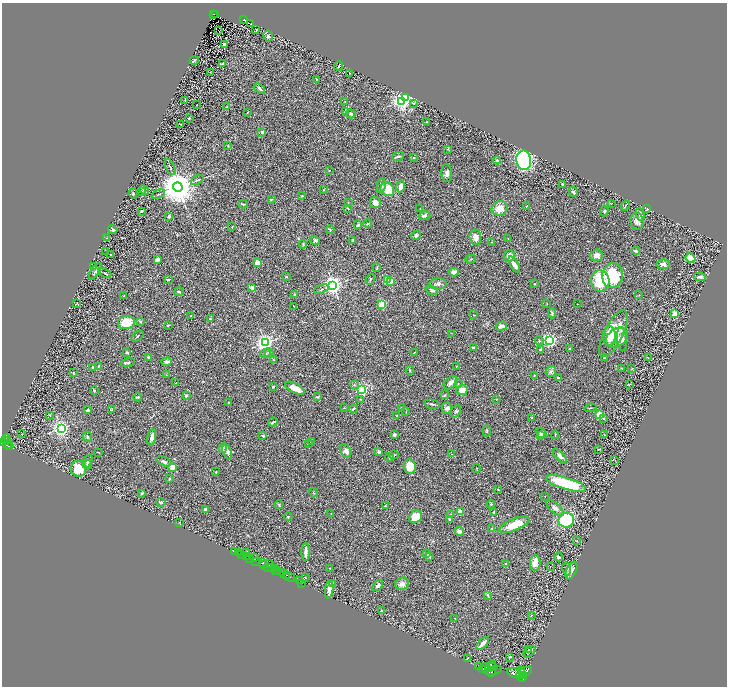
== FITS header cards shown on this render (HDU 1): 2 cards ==
NAXIS1  =                 1449
NAXIS2  =                 1368

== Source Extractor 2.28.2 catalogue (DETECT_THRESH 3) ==
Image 1449 x 1368 px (HDU 1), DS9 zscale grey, zoomed out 1/2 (1 PNG px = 2 x 2 image px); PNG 729 x 688 px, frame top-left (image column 1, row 1367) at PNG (2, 3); each listed source drawn as its Kron ellipse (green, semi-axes under 4 px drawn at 4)
Background 0.424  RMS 0.029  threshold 0.0867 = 3 sigma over >= 5 px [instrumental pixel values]
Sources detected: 350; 36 cannot appear on this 1/2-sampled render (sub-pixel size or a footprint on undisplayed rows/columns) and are neither listed nor drawn; the other 314 listed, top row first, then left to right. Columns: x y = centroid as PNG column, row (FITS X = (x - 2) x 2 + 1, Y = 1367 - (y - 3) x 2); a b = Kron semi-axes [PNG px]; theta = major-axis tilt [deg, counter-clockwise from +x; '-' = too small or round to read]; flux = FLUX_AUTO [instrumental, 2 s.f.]
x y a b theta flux
213 14 2 2 - 28
216 15 2 1 - 0.47
244 19 3 2 - 61
251 23 2 1 - 1.8
256 29 3 2 - 1.7
219 31 2 1 - 41
268 36 5 5 - 11
224 44 3 3 - 12
194 60 4 2 - 5
222 63 3 2 - 3.5
339 66 4 2 - 8.7
210 72 3 2 - 1.5
349 73 2 1 - 2.2
316 79 3 2 - 2.7
259 89 6 3 -37 9.6
406 98 3 3 - 970
185 100 3 1 - 2.9
345 101 2 1 - 3.1
401 101 3 3 - 2100
413 103 3 2 - 5.3
197 105 2 1 - 1.3
226 107 2 2 - 3.3
345 111 4 3 - 7.3
247 113 2 2 - 3.1
351 114 5 4 - 9.3
189 118 3 2 - 2.5
427 122 2 2 - 2
181 124 2 2 - 4
262 132 4 3 - 11
228 146 3 2 - 2.5
448 149 3 2 - 3
398 156 6 3 22 7.9
414 158 3 2 - 6
497 160 4 3 - 5.9
524 160 10 7 -82 870
170 167 9 2 -64 6.5
329 170 2 2 - 6.7
447 173 9 5 -86 22
197 180 7 2 25 6
562 184 3 2 - 7.7
381 186 7 4 81 15
178 187 4 4 - 16000
400 187 6 4 79 28
387 189 7 6 - 110
144 190 5 4 - 8.3
324 190 3 2 - 2.6
142 191 2 2 - 2.9
573 192 5 3 - 9.6
133 194 5 3 - 4.9
158 194 7 2 23 6.3
302 196 3 2 - 3.9
271 199 3 2 - 3.5
348 202 2 2 - 3
375 202 6 5 - 28
611 203 2 2 - 1.8
243 204 5 3 - 8.3
526 206 2 2 - 1.6
625 206 5 2 - 3.4
348 208 3 2 - 2.6
420 209 2 2 - 2.7
500 209 8 7 - 57
647 209 3 2 - 2.9
142 211 4 3 - 8.1
604 211 5 3 - 6.9
640 215 7 3 -73 17
169 216 3 3 - 9.1
424 216 6 4 16 15
637 221 9 6 -80 22
368 224 4 3 - 6.5
358 225 4 2 - 11
232 227 2 2 - 2.2
113 230 4 4 - 6.4
330 230 4 3 - 4.5
416 235 5 4 - 13
475 237 7 6 - 42
106 238 2 2 - 2.4
508 238 2 1 - 1.8
315 240 5 4 - 10
353 240 3 3 - 7.6
492 242 3 2 - 3.1
303 244 4 3 - 4.9
106 251 2 2 - 2.2
636 251 4 3 - 9.6
111 255 2 2 - 11
597 255 6 5 - 23
509 256 6 5 - 26
690 258 5 4 - 59
471 259 5 2 - 3.9
158 260 4 3 - 35
257 263 2 2 - 140
514 264 9 3 -61 32
663 264 6 5 - 17
94 266 2 1 - 1.3
377 267 4 3 - 4.7
95 271 9 3 55 10
454 272 4 3 - 17
105 273 7 2 -24 5.8
612 276 12 10 85 350
286 277 2 2 - 11
700 277 6 3 -10 17
370 279 5 2 - 4.5
388 279 3 2 - 310
168 280 3 2 - 3.9
390 281 3 2 - 170
600 281 11 9 -83 180
438 284 8 5 4 19
534 284 3 2 - 3.1
333 285 3 3 - 3500
252 287 2 2 - 55
321 289 8 2 21 5.4
432 290 6 4 -20 12
179 291 5 3 - 5.7
295 295 4 3 - 9.3
639 295 2 2 - 3
124 296 3 2 - 2.8
77 303 2 1 - 1.6
382 304 3 3 - 340
547 304 2 1 - 2.9
577 304 2 1 - 1.7
293 306 2 1 - 1.8
552 313 5 3 - 7.5
675 314 3 2 - 220
474 315 2 2 - 1.5
191 316 3 2 - 3.2
211 319 3 2 - 4.5
141 321 3 3 - 8.2
126 323 8 6 4 120
168 325 3 2 - 7.2
501 326 5 3 - 20
451 333 3 1 - 2.3
613 334 25 9 63 140
137 336 7 2 40 4.8
609 336 10 6 88 77
617 338 12 8 35 41
622 339 12 5 -84 56
549 340 3 3 - 1400
539 341 4 3 - 4.7
265 343 3 3 - 2800
474 348 4 2 - 10
569 348 2 2 - 2.6
540 350 3 3 - 6.1
127 352 3 2 - 12
415 352 4 2 - 2.9
266 353 5 4 - 12
269 353 5 4 - 8.8
149 357 3 2 - 15
604 358 4 2 - 5.5
648 358 2 1 - 2.1
273 360 3 2 - 3
167 362 5 4 - 17
128 363 7 3 11 9.7
98 366 3 2 - 2.9
456 366 2 2 - 1.6
92 367 3 3 - 3.7
622 368 2 2 - 2.7
632 369 4 3 - 4.1
410 370 4 2 - 3.7
551 371 6 5 - 11
73 373 3 2 - 4.5
166 375 3 2 - 2
534 376 3 2 - 2.9
558 378 3 3 - 6.1
176 383 2 2 - 3
451 383 8 5 43 18
458 384 2 2 - 2.1
629 384 3 1 - 1.9
354 385 3 2 - 4.1
273 387 2 2 - 15
295 388 10 5 -26 70
362 390 3 3 - 1000
462 390 5 5 - 58
94 391 3 2 - 7.6
445 395 3 2 - 3.1
186 396 3 3 - 9
138 397 4 3 - 5.1
318 397 4 2 - 5.1
361 399 2 2 - 6.5
496 399 3 2 - 1.9
229 403 3 3 - 5.5
432 404 8 3 -11 7.7
344 408 4 2 - 3
402 408 2 2 - 7.6
447 408 6 5 - 15
590 408 6 2 11 4.4
353 409 4 3 - 7.9
88 410 3 2 - 11
111 410 4 3 - 4
406 411 3 2 - 2
456 411 6 4 67 10
600 414 3 3 - 220
50 415 3 3 - 5.3
397 415 3 2 - 3.3
532 417 3 2 - 3.4
603 419 4 3 - 4.6
273 422 5 1 - 7
61 428 3 3 - 2400
487 431 5 3 - 5.1
541 433 6 3 -36 39
22 434 2 1 - 2.4
394 434 2 2 - 38
555 435 4 2 - 4.1
605 435 2 2 - 2.7
263 436 3 2 - 8.8
540 436 3 2 - 20
87 437 5 4 - 9.2
152 437 8 4 78 31
6 439 4 3 - 290
6 441 4 2 - 340
3 442 3 2 - 610
312 442 3 2 - 2.9
309 443 2 2 - 1.8
7 445 3 2 - 150
9 446 4 2 - 120
222 448 2 2 - 54
599 449 2 1 - 2.9
227 451 8 3 -69 14
346 451 7 5 -64 26
98 452 3 2 - 2.3
379 452 4 3 - 12
451 454 2 2 - 4.1
394 455 5 3 - 5.5
560 456 9 4 -45 22
389 457 4 2 - 3.4
615 460 2 2 - 2.5
87 461 7 3 62 9.4
164 462 8 3 -21 16
88 465 4 3 - 11
172 467 2 2 - 180
410 467 7 6 - 72
477 468 4 1 - 1.9
78 469 8 7 - 130
216 472 2 2 - 4.3
169 479 3 2 - 3.6
566 483 21 6 -17 330
498 490 3 2 - 2.9
142 493 3 2 - 6.2
314 493 4 2 - 3.9
545 496 2 1 - 1.8
161 502 5 3 - 7.6
491 504 4 2 - 4.4
279 505 4 3 - 5.2
385 506 2 2 - 6.5
555 508 11 5 -40 26
205 509 2 2 - 35
460 511 4 3 - 39
494 512 3 2 - 7
331 514 2 1 - 1.7
451 514 4 2 - 3.6
288 517 4 3 - 5.4
415 517 7 5 39 70
449 520 3 3 - 5.8
566 520 8 7 - 320
180 522 2 1 - 20
514 525 16 6 22 100
492 529 2 2 - 23
459 531 5 3 - 16
576 540 3 1 - 2.3
234 551 2 1 - 18
306 552 9 3 -89 28
238 553 2 1 - 77
246 553 2 2 - 6.7
427 554 3 3 - 12
242 555 2 2 - 690
246 557 4 2 - 75
429 557 2 2 - 14
559 557 4 3 - 17
250 558 3 1 - 54
254 558 2 1 - 210
255 561 2 1 - 310
263 562 3 2 - 380
535 563 8 5 90 48
264 564 3 2 - 190
269 564 3 1 - 210
506 564 3 2 - 3.4
268 567 3 1 - 180
550 567 3 1 - 1.6
271 568 4 2 - 350
275 568 3 2 - 600
330 568 2 1 - 1.7
567 569 6 4 -80 12
278 570 3 2 - 410
276 571 2 2 - 350
571 571 9 5 63 37
284 574 6 3 -39 340
287 575 2 1 - 170
290 577 5 2 - 530
305 578 3 2 - 2.6
299 581 3 1 - 36
301 583 2 1 - 16
332 584 4 4 - 7
402 584 7 6 - 24
378 586 6 3 51 12
329 589 9 3 84 48
488 595 4 3 - 6.2
381 611 2 2 - 5.3
531 615 2 2 - 2.2
455 618 2 2 - 3
483 643 8 3 44 32
529 650 4 2 - 3.8
530 652 7 3 44 8
510 657 3 3 - 3.3
467 659 2 2 - 7.7
490 666 7 2 49 2100
478 667 2 1 - 180
493 667 4 3 - 1800
484 668 6 2 26 3100
486 670 4 3 - 3300
493 670 8 4 13 2300
521 671 2 1 - 980
524 672 8 4 22 3700
492 673 4 2 - 1200
515 673 8 4 -16 8400
524 675 3 2 - 1400
523 678 3 2 - 1300
At the frame edge (FLAGS 8, measured only in part): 1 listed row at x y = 3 442
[36 sub-pixel or undisplayed-footprint detections neither listed nor drawn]